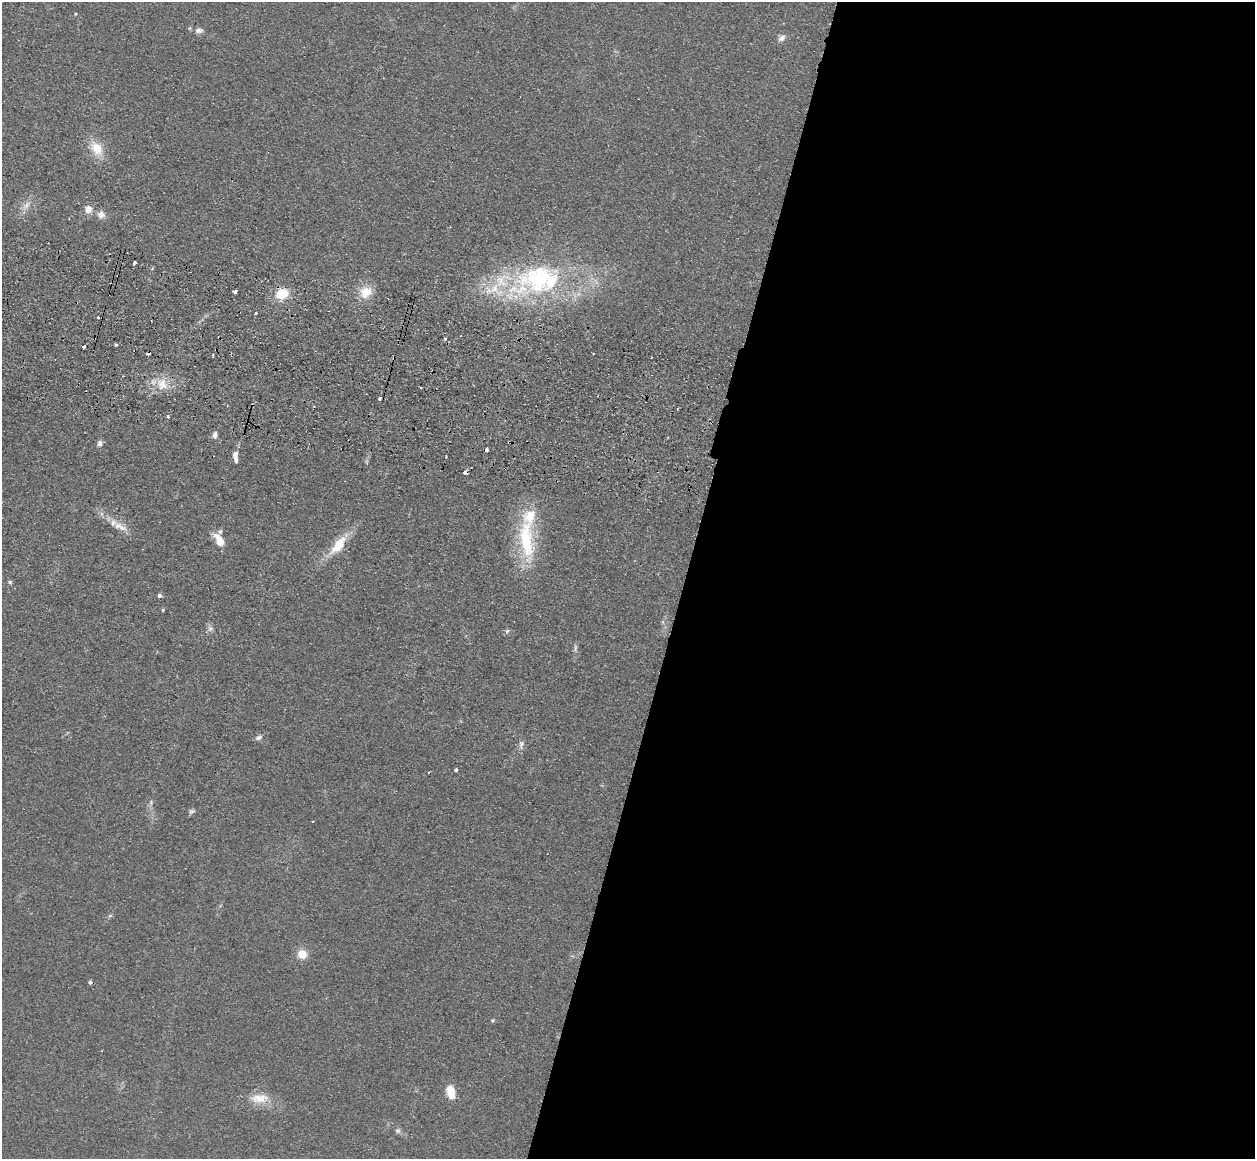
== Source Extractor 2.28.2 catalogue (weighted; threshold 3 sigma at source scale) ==
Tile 12 of 4 x 4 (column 4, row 3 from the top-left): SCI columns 3775-5027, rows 1494-2650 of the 5043 x 5143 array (HDU 1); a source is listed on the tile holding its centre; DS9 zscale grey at full resolution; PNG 1257 x 1161 px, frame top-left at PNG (2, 2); no overlay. Shown black and unused: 46% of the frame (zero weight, under 2 of 3 exposures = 3% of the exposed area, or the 3 px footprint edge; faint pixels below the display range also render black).
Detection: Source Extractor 2.28.2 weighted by HDU 2 'WHT'; one run over the whole footprint, this tile lists its part. Background 0.0726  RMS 0.0098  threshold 0.044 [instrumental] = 3 sigma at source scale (4.5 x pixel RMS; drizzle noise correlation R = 1.50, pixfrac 1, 0.05/0.05 arcsec/px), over >= 5 px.
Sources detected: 62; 7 cosmic-ray / hot-pixel residue — not listed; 6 inside a brighter listed object's ellipse — not listed separately; the other 49 listed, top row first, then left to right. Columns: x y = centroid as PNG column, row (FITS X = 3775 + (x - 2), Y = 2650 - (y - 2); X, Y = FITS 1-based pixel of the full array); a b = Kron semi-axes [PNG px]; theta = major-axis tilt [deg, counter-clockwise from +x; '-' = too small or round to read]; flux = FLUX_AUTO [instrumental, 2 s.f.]
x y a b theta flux
76 14 3 3 - 1
199 30 11 7 3 4.3
781 38 11 7 35 4.4
96 148 21 14 -58 20
26 205 12 6 38 5.6
88 209 9 8 - 7.4
101 215 10 9 - 6.3
134 263 4 3 - 3.9
539 278 68 38 7 170
235 291 5 3 - 6.2
366 292 15 13 44 18
282 294 12 9 22 26
256 313 3 3 - 1.3
98 317 3 3 - 2.1
445 339 3 3 - 3.1
116 345 3 3 - 1.6
84 347 3 3 - 2.9
213 355 3 2 - 1.3
162 385 16 14 -89 16
421 387 3 3 - 2
380 398 4 3 - 8.1
168 416 4 3 - 1.3
215 435 7 6 - 4.5
99 443 9 6 66 3.3
235 455 12 6 86 5.5
367 462 7 4 -71 1.4
465 472 4 3 - 35
120 527 26 9 -26 12
219 540 16 8 -58 14
526 540 60 19 -86 70
338 545 27 11 51 25
10 582 5 5 - 1.5
159 596 4 4 - 2.8
163 610 4 3 - 1.3
210 629 7 7 - 3.3
507 631 7 5 83 1.9
575 648 11 4 -86 2.4
259 738 10 6 18 3.3
521 744 13 7 83 4.1
456 770 5 4 - 1.6
151 802 9 3 85 2
192 811 9 6 22 2.4
313 821 3 2 - 1.2
110 916 6 4 19 1.5
302 954 12 11 - 11
493 1020 5 5 - 1.3
451 1092 15 9 -78 16
259 1098 28 14 4 18
398 1131 8 7 - 2.6
Overlapping masked pixels (flux is a lower limit): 2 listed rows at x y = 465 472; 259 1098